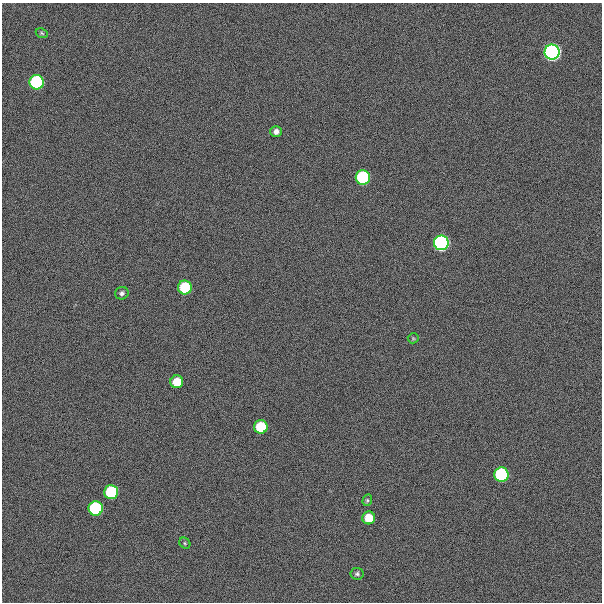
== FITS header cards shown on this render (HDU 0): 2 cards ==
NAXIS1  =                  600
NAXIS2  =                  600

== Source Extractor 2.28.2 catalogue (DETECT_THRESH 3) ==
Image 600 x 600 px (HDU 0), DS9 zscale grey, 1 PNG px = 1 image px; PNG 604 x 604 px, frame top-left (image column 1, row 600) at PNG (2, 3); each listed source drawn as its Kron ellipse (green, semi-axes under 4 px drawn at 4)
Background 300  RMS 19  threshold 57.8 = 3 sigma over >= 5 px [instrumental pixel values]
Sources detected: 18; all 18 listed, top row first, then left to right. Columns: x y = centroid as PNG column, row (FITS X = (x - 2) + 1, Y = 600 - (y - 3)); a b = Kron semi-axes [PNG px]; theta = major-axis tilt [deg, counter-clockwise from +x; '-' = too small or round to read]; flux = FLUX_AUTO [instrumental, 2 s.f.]
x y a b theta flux
42 33 6 4 -24 1.9e+03
552 52 7 7 - 1.1e+06
37 82 7 7 - 2.1e+05
276 131 5 5 - 6.0e+03
363 177 7 7 - 2.1e+05
441 243 7 7 - 6.3e+05
185 287 7 7 - 8.8e+04
122 293 7 6 - 3.4e+03
413 338 5 5 - 1.6e+03
177 382 6 6 - 3.0e+04
261 427 7 7 - 7.4e+04
501 475 7 7 - 2.1e+05
111 492 7 7 - 9.9e+04
367 500 6 4 70 1.9e+03
96 508 7 7 - 2.2e+05
369 518 6 6 - 3.1e+04
185 543 6 5 - 1.8e+03
357 574 6 6 - 3.0e+03